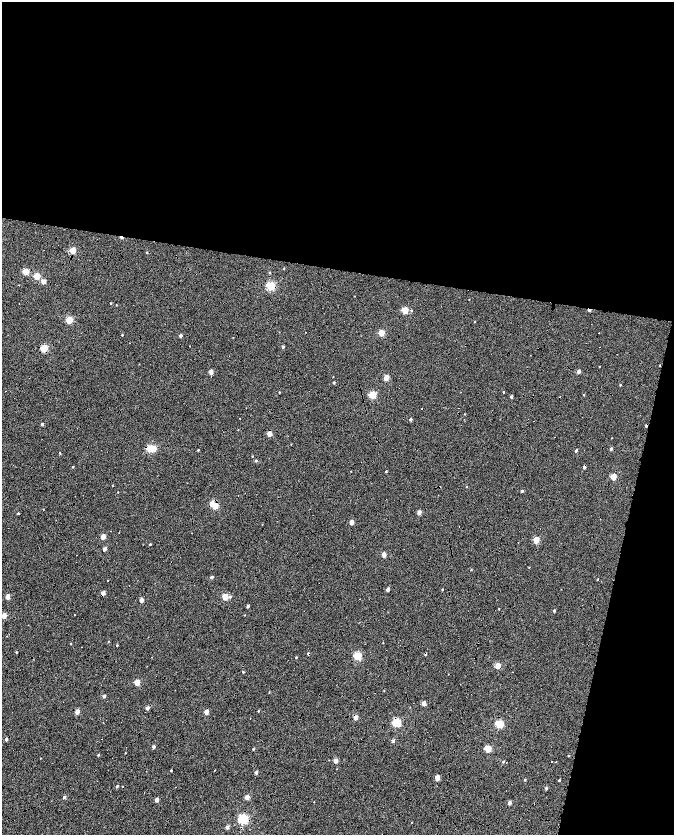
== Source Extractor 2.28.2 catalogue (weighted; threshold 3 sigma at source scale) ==
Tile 4 of 4 x 4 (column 4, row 1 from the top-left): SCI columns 4035-5378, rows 5276-6940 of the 5378 x 7161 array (HDU 1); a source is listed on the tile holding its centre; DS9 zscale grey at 2 x 2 block average (1 PNG px = mean of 2 x 2 image px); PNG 676 x 837 px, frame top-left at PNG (2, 2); no overlay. Shown black and unused: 41% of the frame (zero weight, under 7 of 14 exposures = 4% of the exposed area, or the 3 px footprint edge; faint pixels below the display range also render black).
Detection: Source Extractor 2.28.2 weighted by HDU 2 'WHT'; one run over the whole footprint, this tile lists its part. Background -0.013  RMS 0.0053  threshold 0.0217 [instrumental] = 3 sigma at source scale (4.09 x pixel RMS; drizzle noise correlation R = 1.36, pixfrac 0.8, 0.0396/0.0396 arcsec/px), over >= 5 px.
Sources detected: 167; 31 cosmic-ray / hot-pixel residue — not listed; the other 136 listed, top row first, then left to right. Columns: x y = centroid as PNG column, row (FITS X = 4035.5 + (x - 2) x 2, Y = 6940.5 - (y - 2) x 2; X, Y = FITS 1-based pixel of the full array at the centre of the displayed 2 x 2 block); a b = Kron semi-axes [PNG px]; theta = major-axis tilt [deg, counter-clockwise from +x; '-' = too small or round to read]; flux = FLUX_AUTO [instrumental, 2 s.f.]
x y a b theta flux
73 250 3 3 - 35
284 268 2 2 - 0.76
26 271 3 3 - 36
269 273 3 2 - 1.1
37 276 3 3 - 36
44 281 2 2 - 12
270 286 3 3 - 110
469 300 2 2 - 0.39
111 303 2 2 - 0.95
116 305 2 2 - 0.73
405 310 3 3 - 42
589 310 3 2 - 5.8
411 311 3 3 - 1.2
69 320 3 3 - 52
475 322 2 2 - 0.56
381 333 3 3 - 33
122 335 2 2 - 0.92
180 335 2 2 - 5.1
233 337 2 2 - 0.41
283 347 2 2 - 2.8
600 347 2 2 - 1.7
44 348 3 3 - 60
139 364 2 2 - 0.41
599 367 2 2 - 0.4
578 371 2 2 - 7.7
211 372 3 2 - 11
386 378 3 2 - 21
334 382 2 2 - 2.2
620 385 2 2 - 0.8
6 391 2 2 - 1.2
279 392 2 2 - 0.91
503 392 2 2 - 0.89
584 394 3 2 - 0.87
372 395 3 3 - 58
511 396 2 2 - 2.9
465 414 2 2 - 0.57
240 418 2 2 - 0.37
411 419 2 2 - 3.2
42 424 2 2 - 2.8
269 433 3 2 - 19
554 437 2 2 - 0.85
150 448 3 3 - 62
154 448 3 2 - 18
611 449 3 2 - 3.2
198 450 2 2 - 1.2
417 450 2 2 - 1
576 450 3 2 - 2.9
60 453 2 2 - 14
252 456 2 2 - 0.84
255 461 3 2 - 2.1
73 467 2 2 - 0.76
584 467 2 2 - 4.5
351 471 2 2 - 0.42
386 471 2 2 - 1.2
613 477 3 3 - 31
112 486 2 2 - 0.64
466 487 2 2 - 0.51
522 491 2 2 - 2.4
118 492 2 2 - 0.49
212 503 3 2 - 8.9
215 506 3 3 - 41
43 509 2 2 - 0.43
419 512 2 2 - 10
351 522 3 2 - 14
262 524 2 2 - 0.44
103 536 2 2 - 13
536 540 3 2 - 31
150 544 2 2 - 1.4
105 549 2 2 - 9.3
384 554 2 2 - 13
471 570 2 2 - 0.73
211 577 2 2 - 4.1
597 579 2 2 - 0.84
107 580 2 2 - 0.58
388 589 2 2 - 6.8
442 589 2 2 - 1
103 593 2 2 - 10
7 597 2 2 - 14
225 597 3 3 - 38
230 597 3 3 - 1.9
141 600 2 2 - 10
248 606 2 2 - 3.3
499 609 2 2 - 0.65
554 610 2 2 - 2.3
245 615 2 2 - 0.57
4 616 3 2 - 19
108 641 2 2 - 0.49
383 643 2 2 - 0.4
71 644 2 2 - 0.54
117 645 2 2 - 1.1
16 652 3 2 - 0.92
308 654 2 2 - 2.1
425 654 2 2 - 2.7
357 656 3 3 - 75
296 657 2 2 - 0.99
498 666 3 2 - 24
243 672 2 2 - 1.3
137 682 3 2 - 27
269 692 3 2 - 0.6
104 696 2 2 - 4.9
424 703 2 2 - 13
410 707 2 2 - 0.55
147 708 2 2 - 5.4
258 711 2 2 - 0.97
77 712 3 2 - 15
206 712 2 2 - 13
356 717 2 2 - 13
396 723 3 3 - 79
499 724 3 3 - 65
6 739 3 2 - 3.2
393 741 3 2 - 4.5
154 746 2 2 - 4.5
253 749 2 2 - 1.9
488 749 3 3 - 41
125 753 3 2 - 0.56
98 755 2 2 - 2.1
568 755 3 2 - 0.79
336 761 2 2 - 13
503 762 3 2 - 1.7
551 762 2 2 - 0.48
171 770 2 2 - 1.5
214 771 2 2 - 2.2
256 772 2 2 - 5.3
437 777 3 2 - 17
525 780 3 2 - 1.2
559 780 2 2 - 1.4
117 786 2 2 - 1.9
176 787 2 2 - 0.47
546 788 3 2 - 2.5
64 797 2 2 - 3.5
247 797 2 2 - 14
157 800 2 2 - 9.2
314 802 2 2 - 0.46
509 803 2 2 - 7.3
243 819 3 3 - 150
227 827 3 2 - 5.2
Overlapping masked pixels (flux is a lower limit): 12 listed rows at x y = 270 286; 589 310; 44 348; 269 433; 150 448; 584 467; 215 506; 103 593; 308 654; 425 654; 356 717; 396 723